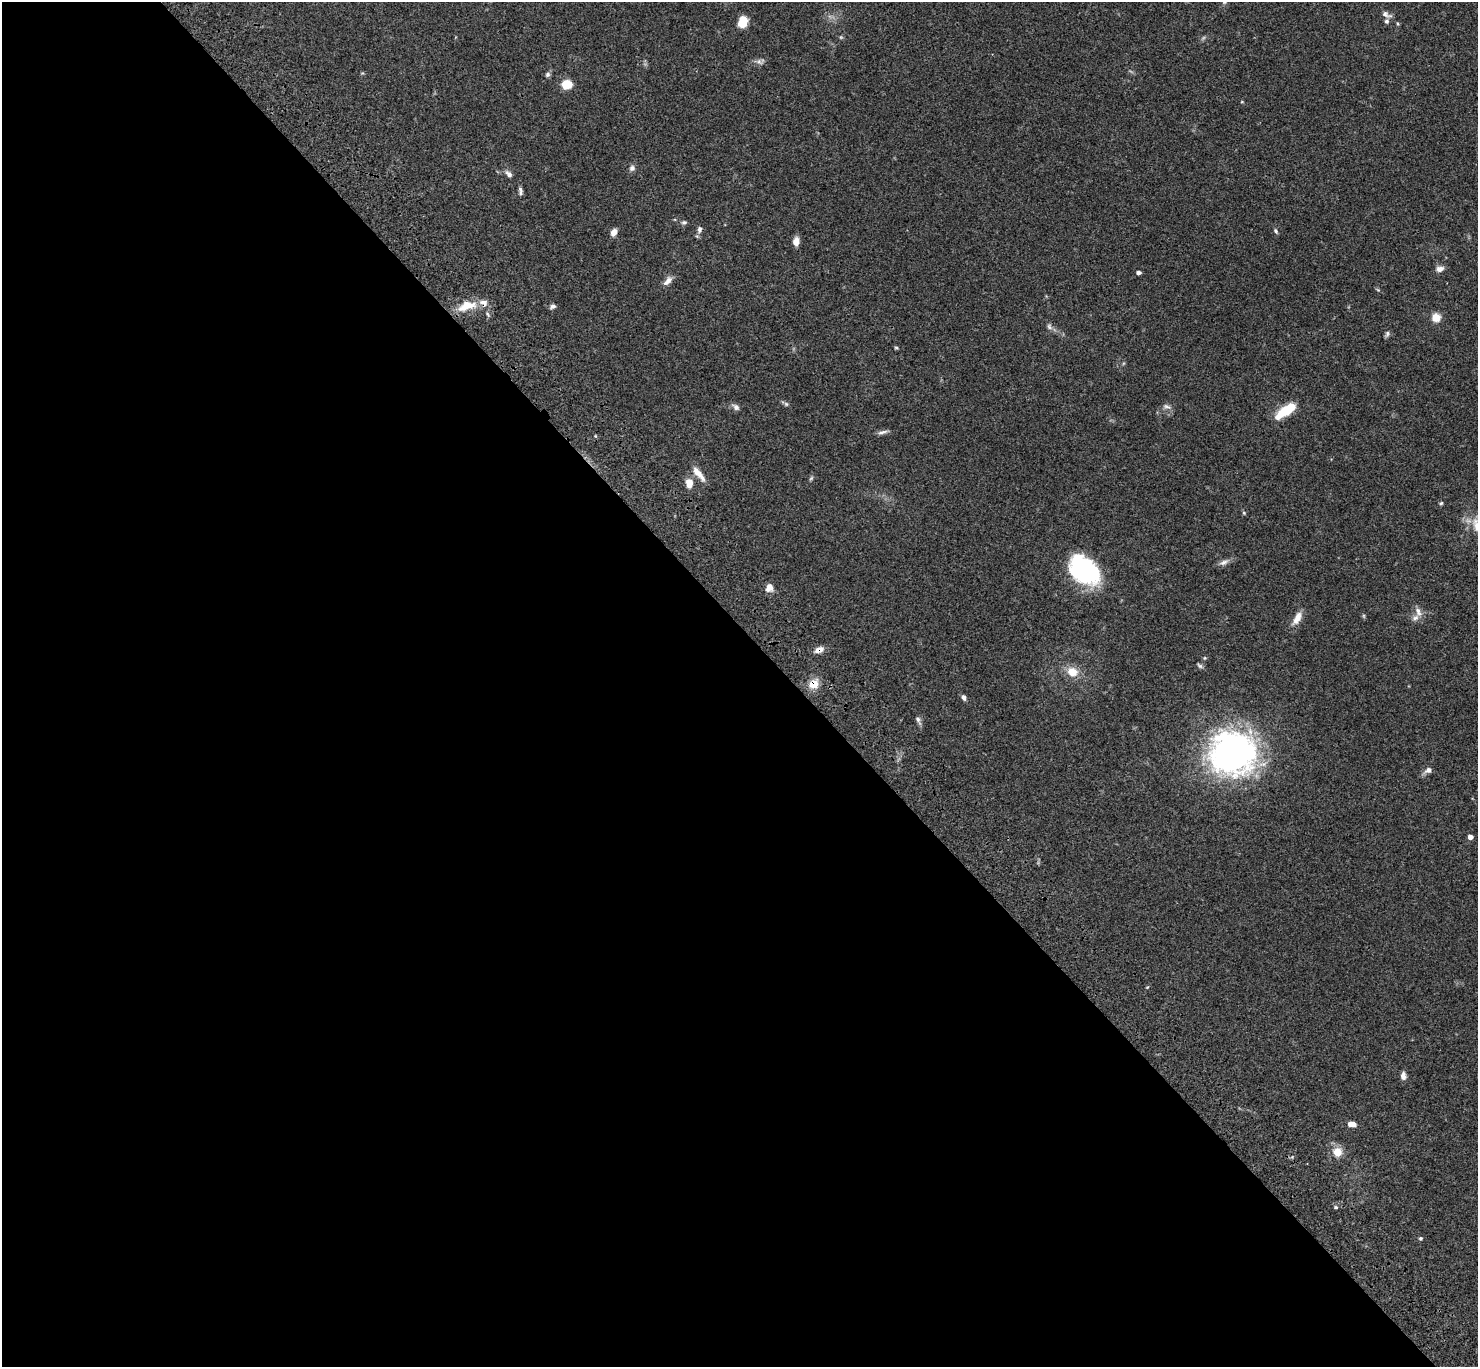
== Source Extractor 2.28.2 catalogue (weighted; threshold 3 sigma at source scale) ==
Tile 9 of 4 x 4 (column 1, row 3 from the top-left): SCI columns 103-1578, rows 1749-3113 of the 6106 x 6084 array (HDU 1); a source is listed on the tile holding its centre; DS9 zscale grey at full resolution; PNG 1480 x 1369 px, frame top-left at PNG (2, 2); no overlay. Shown black and unused: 54% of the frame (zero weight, under 3 of 4 exposures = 6% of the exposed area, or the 3 px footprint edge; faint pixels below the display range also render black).
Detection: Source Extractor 2.28.2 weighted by HDU 2 'WHT'; one run over the whole footprint, this tile lists its part. Background 0.0591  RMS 0.0053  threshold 0.0237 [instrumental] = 3 sigma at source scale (4.5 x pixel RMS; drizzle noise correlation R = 1.50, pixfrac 1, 0.05/0.05 arcsec/px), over >= 5 px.
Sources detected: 64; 1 inside a brighter object's white glare — not listed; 5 inside a brighter listed object's ellipse — not listed separately; the other 58 listed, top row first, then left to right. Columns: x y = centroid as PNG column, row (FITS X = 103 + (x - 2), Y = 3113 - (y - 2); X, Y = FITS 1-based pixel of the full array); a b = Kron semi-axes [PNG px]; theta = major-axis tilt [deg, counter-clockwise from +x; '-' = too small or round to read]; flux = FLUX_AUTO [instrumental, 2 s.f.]
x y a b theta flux
1225 2 7 5 22 1.1
1386 14 15 7 -21 2.2
743 22 12 9 76 7.7
1398 24 5 3 - 0.51
841 37 6 4 44 0.63
760 61 12 7 19 2
547 75 7 6 - 1.2
567 84 9 8 - 11
632 168 8 7 - 1.7
509 174 10 6 -49 2.1
520 189 8 4 -48 1
684 222 7 5 9 1.1
700 229 8 6 82 1.7
1276 231 7 5 -63 0.97
614 232 8 6 63 2.9
796 241 7 5 87 5.2
1440 269 10 7 11 2.7
1138 273 4 4 - 2
667 281 15 7 47 3
1378 290 6 3 -19 0.57
466 306 25 12 18 11
552 307 8 5 20 1.3
1436 318 5 5 - 21
1049 327 9 6 -53 1.6
1387 334 8 6 74 1.3
896 348 5 4 - 0.66
786 404 6 5 - 0.87
1167 406 12 5 -19 1.6
736 407 10 6 -39 2
1286 411 16 11 17 11
882 432 15 4 12 1.7
595 436 5 3 - 0.46
699 474 23 7 -50 5.1
811 478 6 5 - 0.76
689 483 10 8 -89 5.3
1441 503 5 4 - 0.68
1244 513 5 4 - 0.64
1224 562 14 6 22 2.3
1084 570 28 20 -38 74
769 587 8 7 - 4.2
1418 612 14 7 -73 3
1364 616 6 4 -72 0.63
1297 618 19 8 61 4.7
819 650 12 7 22 3.4
1205 658 5 5 - 0.61
1200 666 8 5 -44 1.1
1072 672 13 11 -27 7.4
813 684 12 11 - 6.5
964 697 6 5 - 1.7
918 720 12 5 -63 1.6
1232 753 42 38 -15 190
1428 770 9 6 26 2.4
1470 837 4 4 - 3.3
1403 1076 9 6 -88 2.5
1352 1124 8 5 -11 4
1337 1152 5 5 - 12
1336 1207 5 4 - 0.69
1420 1238 5 5 - 0.69
Overlapping masked pixels (flux is a lower limit): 2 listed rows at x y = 819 650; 813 684
Isophote crosses this tile's border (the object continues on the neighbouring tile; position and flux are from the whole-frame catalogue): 1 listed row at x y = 1225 2